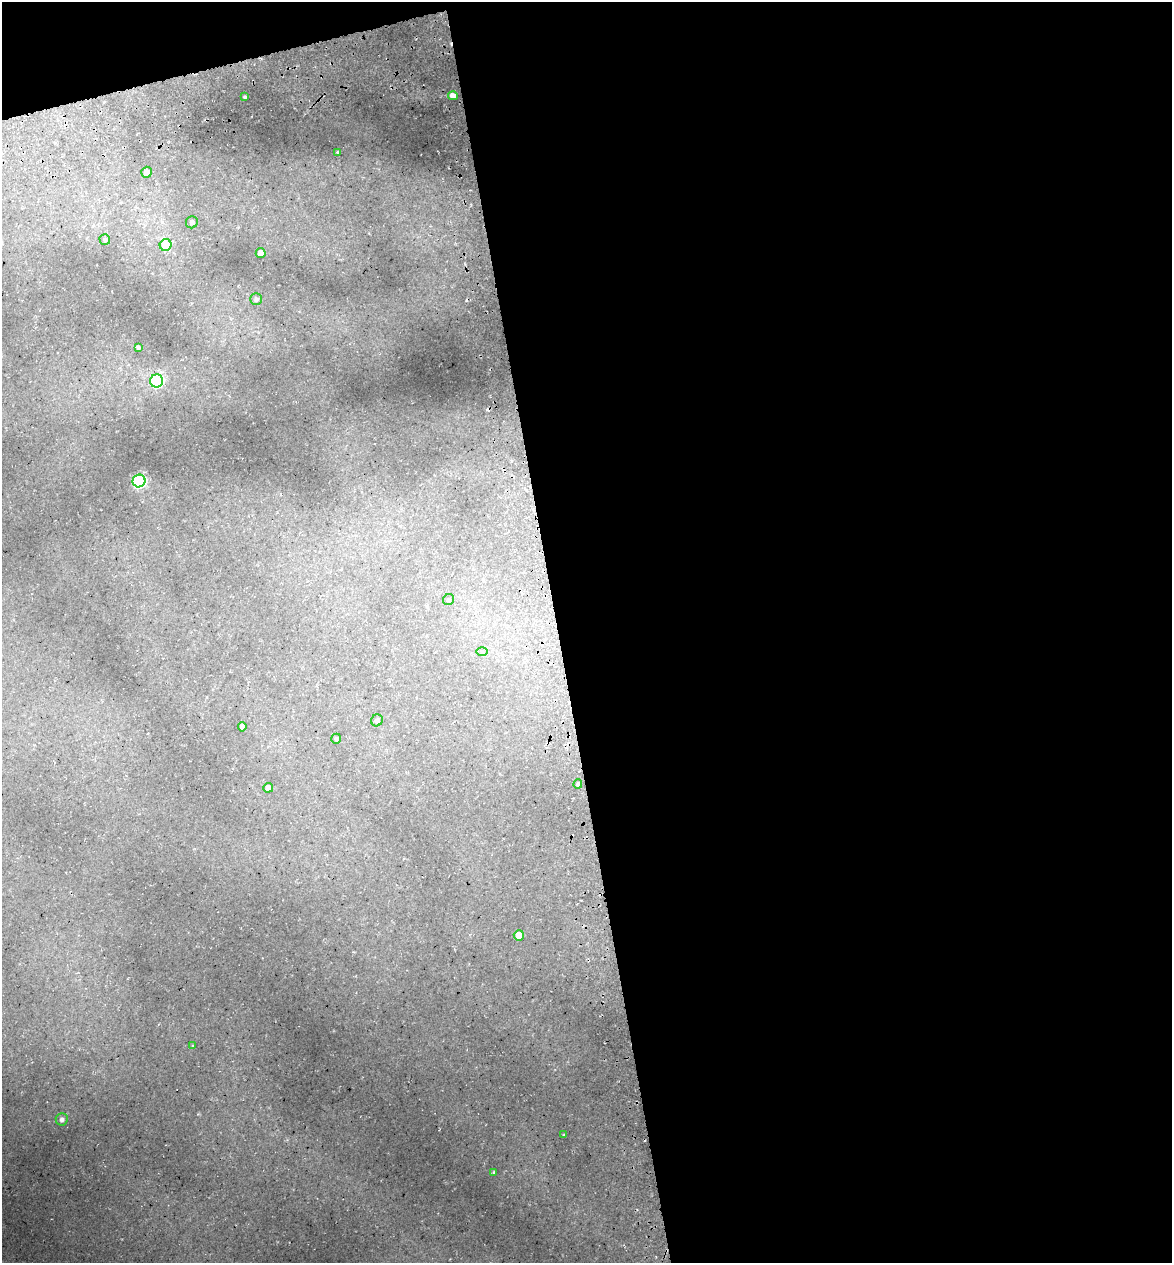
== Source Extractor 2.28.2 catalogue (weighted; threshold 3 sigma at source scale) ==
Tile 4 of 4 x 4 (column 4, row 1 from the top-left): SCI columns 3656-4825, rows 3857-5117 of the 4922 x 5194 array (HDU 1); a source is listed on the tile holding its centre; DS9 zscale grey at full resolution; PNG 1174 x 1265 px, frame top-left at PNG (2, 2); each listed source drawn as its Kron ellipse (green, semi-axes under 4 px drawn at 4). Shown black and unused: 54% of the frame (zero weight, under 3 of 5 exposures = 5% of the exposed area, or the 3 px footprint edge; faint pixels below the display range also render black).
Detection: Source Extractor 2.28.2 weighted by HDU 2 'WHT'; one run over the whole footprint, this tile lists its part. Background 0.135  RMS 0.0071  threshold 0.0321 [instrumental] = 3 sigma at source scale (4.5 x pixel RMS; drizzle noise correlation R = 1.50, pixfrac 1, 0.0396/0.0396 arcsec/px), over >= 5 px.
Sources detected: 27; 3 cosmic-ray / hot-pixel residue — neither listed nor drawn; the other 24 listed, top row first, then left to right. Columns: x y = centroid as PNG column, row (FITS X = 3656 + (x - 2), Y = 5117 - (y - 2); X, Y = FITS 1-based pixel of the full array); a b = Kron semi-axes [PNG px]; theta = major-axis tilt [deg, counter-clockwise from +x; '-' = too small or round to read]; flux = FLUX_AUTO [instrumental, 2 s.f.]
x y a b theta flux
453 96 5 4 - 5.8
245 97 3 3 - 1.4
338 152 4 3 - 1.1
147 172 5 5 - 5.2
192 222 6 6 - 2.5
105 240 5 5 - 2
166 245 6 6 - 26
261 253 5 5 - 7.7
256 299 6 6 - 2.5
138 347 4 3 - 1.8
157 381 6 6 - 100
139 481 6 6 - 140
449 599 6 5 - 1.3
482 652 6 4 0 1.2
377 720 6 5 - 2.3
242 727 5 4 - 2.6
336 739 5 4 - 1.6
578 784 5 4 - 1.3
268 788 5 5 - 5.2
519 935 5 5 - 12
193 1046 4 4 - 0.84
62 1119 6 6 - 2.3
564 1135 3 2 - 0.62
494 1172 4 4 - 0.96